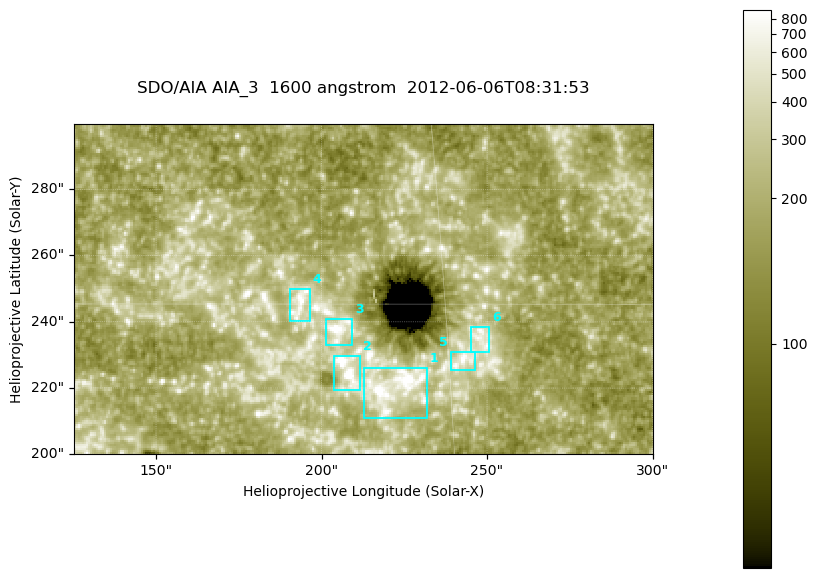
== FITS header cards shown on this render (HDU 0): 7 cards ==
TELESCOP= 'SDO/AIA '
INSTRUME= 'AIA_3   '
WAVELNTH=                 1600
WAVEUNIT= 'angstrom'
DATE-OBS= '2012-06-06T08:31:53.12'
CTYPE1  = 'HPLN-TAN'
CTYPE2  = 'HPLT-TAN'

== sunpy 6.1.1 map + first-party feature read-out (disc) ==
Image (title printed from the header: SDO/AIA AIA_3  1600 angstrom  2012-06-06T08:31:53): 287 x 164 px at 0.609 arcsec/px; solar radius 946 arcsec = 1552 px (partial field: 0.6% of the solar disc is inside the frame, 100% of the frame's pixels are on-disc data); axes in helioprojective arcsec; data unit not stated in the header (colour bar unlabelled)
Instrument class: DISC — disc imager (sunpy class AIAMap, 1600 A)
Bright regions (active regions / flare kernels): reference = the on-disc median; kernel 3 px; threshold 5 sigma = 336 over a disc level ~185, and >= 1.15x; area >= 47 px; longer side >= 3 px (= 1.8 arcsec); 6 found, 6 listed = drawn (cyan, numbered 1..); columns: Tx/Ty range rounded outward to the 2 arcsec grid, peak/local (2 s.f.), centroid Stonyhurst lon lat
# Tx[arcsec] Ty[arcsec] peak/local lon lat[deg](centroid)
1 212..232 210..226 6.9 +14 +13
2 204..212 218..230 7.8 +13 +14
3 200..210 232..242 6.2 +13 +15
4 190..198 240..250 4.8 +12 +15
5 238..248 224..232 4.5 +15 +14
6 244..252 230..240 3.7 +16 +14